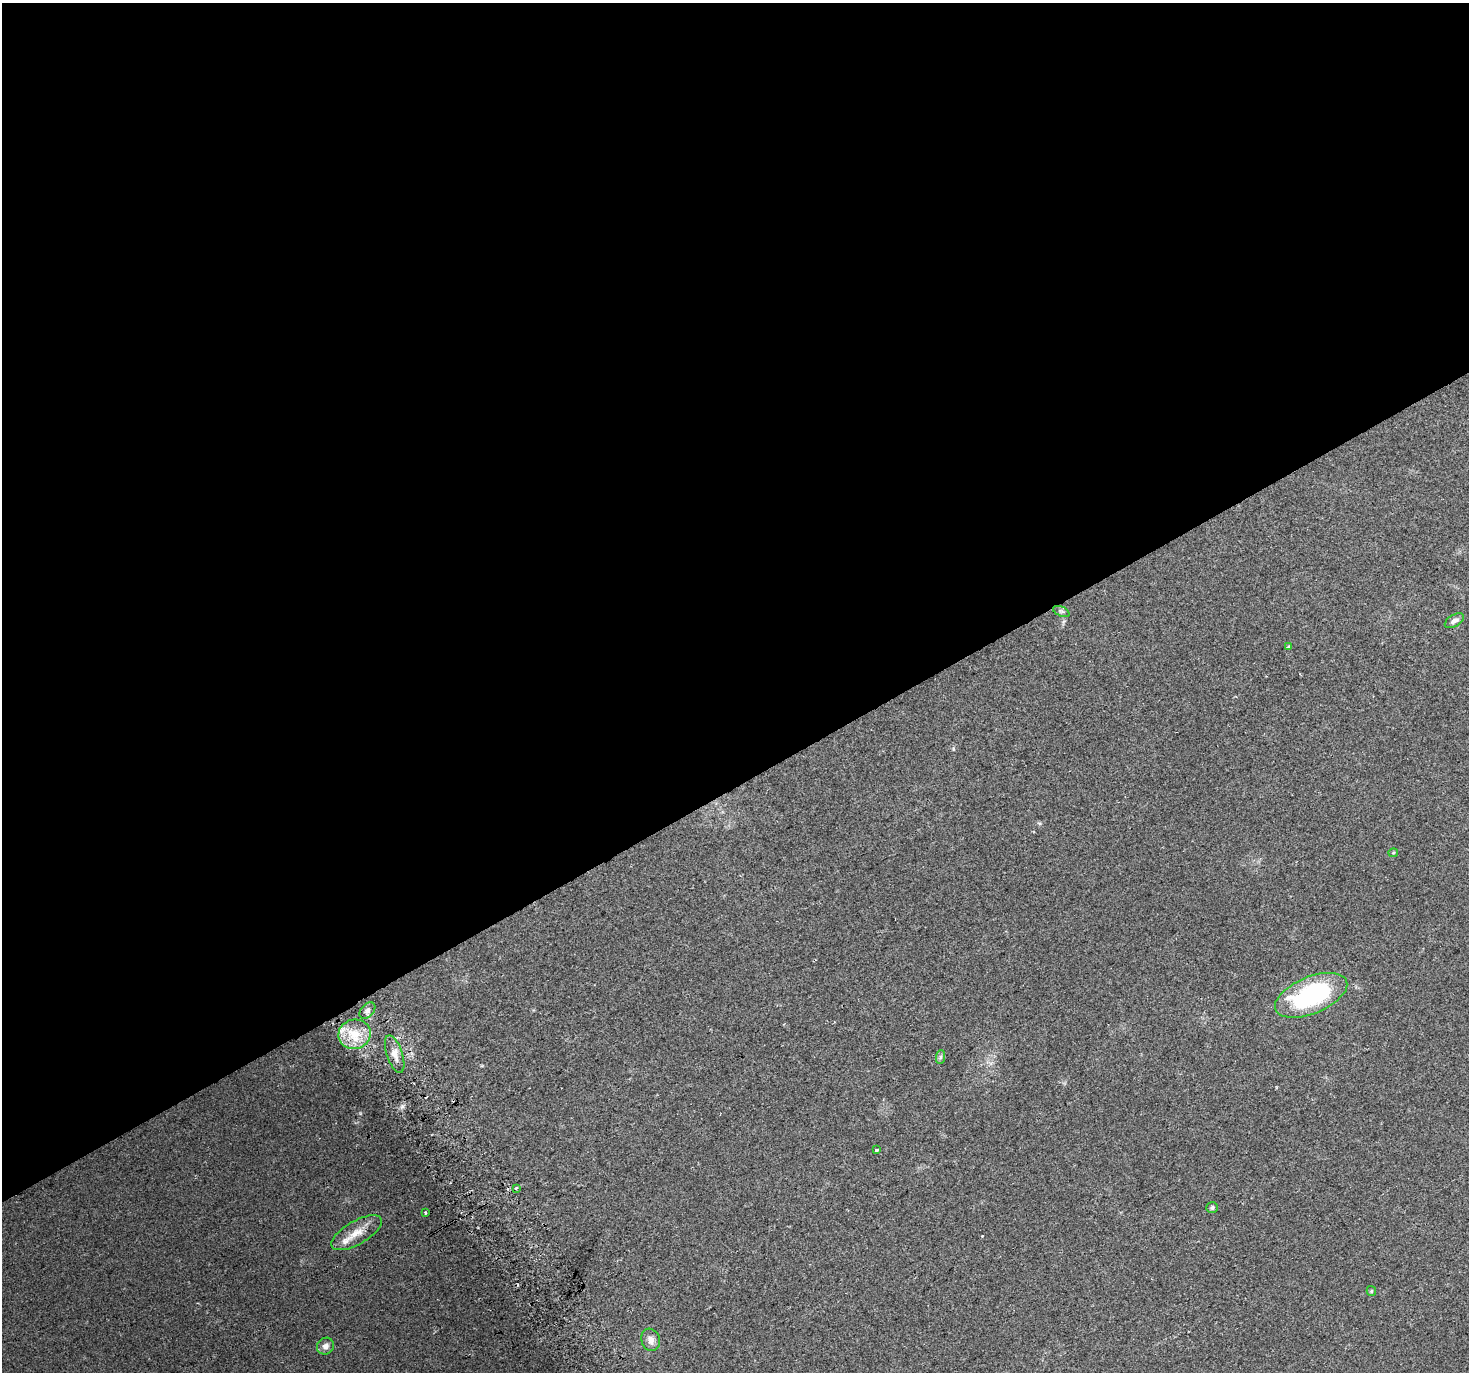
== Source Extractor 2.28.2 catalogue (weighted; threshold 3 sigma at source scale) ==
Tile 2 of 4 x 4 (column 2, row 1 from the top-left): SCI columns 1494-2960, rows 4246-5615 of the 5926 x 5806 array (HDU 1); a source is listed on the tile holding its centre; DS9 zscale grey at full resolution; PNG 1471 x 1374 px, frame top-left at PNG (2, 3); each listed source drawn as its Kron ellipse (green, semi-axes under 4 px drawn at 4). Shown black and unused: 57% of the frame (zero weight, under 2 of 3 exposures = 2% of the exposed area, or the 3 px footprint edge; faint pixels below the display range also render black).
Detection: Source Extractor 2.28.2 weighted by HDU 2 'WHT'; one run over the whole footprint, this tile lists its part. Background 0.093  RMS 0.0092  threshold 0.0415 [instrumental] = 3 sigma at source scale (4.5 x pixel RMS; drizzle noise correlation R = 1.50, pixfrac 1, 0.0396/0.0396 arcsec/px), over >= 5 px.
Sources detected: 22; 4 cosmic-ray / hot-pixel residue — neither listed nor drawn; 1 inside a brighter listed object's ellipse — not listed separately; the other 17 listed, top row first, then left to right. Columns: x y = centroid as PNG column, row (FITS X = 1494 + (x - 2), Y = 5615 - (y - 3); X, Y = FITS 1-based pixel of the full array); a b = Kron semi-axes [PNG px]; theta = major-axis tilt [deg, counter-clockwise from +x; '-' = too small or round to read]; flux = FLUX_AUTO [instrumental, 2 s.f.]
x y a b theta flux
1061 611 9 5 -23 1.9
1454 621 10 5 30 3.9
1288 647 3 3 - 1.2
1393 853 5 4 - 1
1311 995 38 18 22 120
367 1010 9 6 47 3
354 1034 16 14 13 19
395 1054 20 8 -71 7.6
940 1057 7 4 88 1.8
877 1150 3 3 - 2
516 1188 3 3 - 4.8
1212 1207 6 5 - 2.2
425 1213 3 3 - 1.8
356 1233 28 11 30 15
1371 1291 5 4 - 1.1
651 1340 11 9 -71 5.5
325 1346 9 8 - 4.5
Unlisted compact peaks at least as high as the median listed source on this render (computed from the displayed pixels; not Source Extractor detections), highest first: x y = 402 1107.